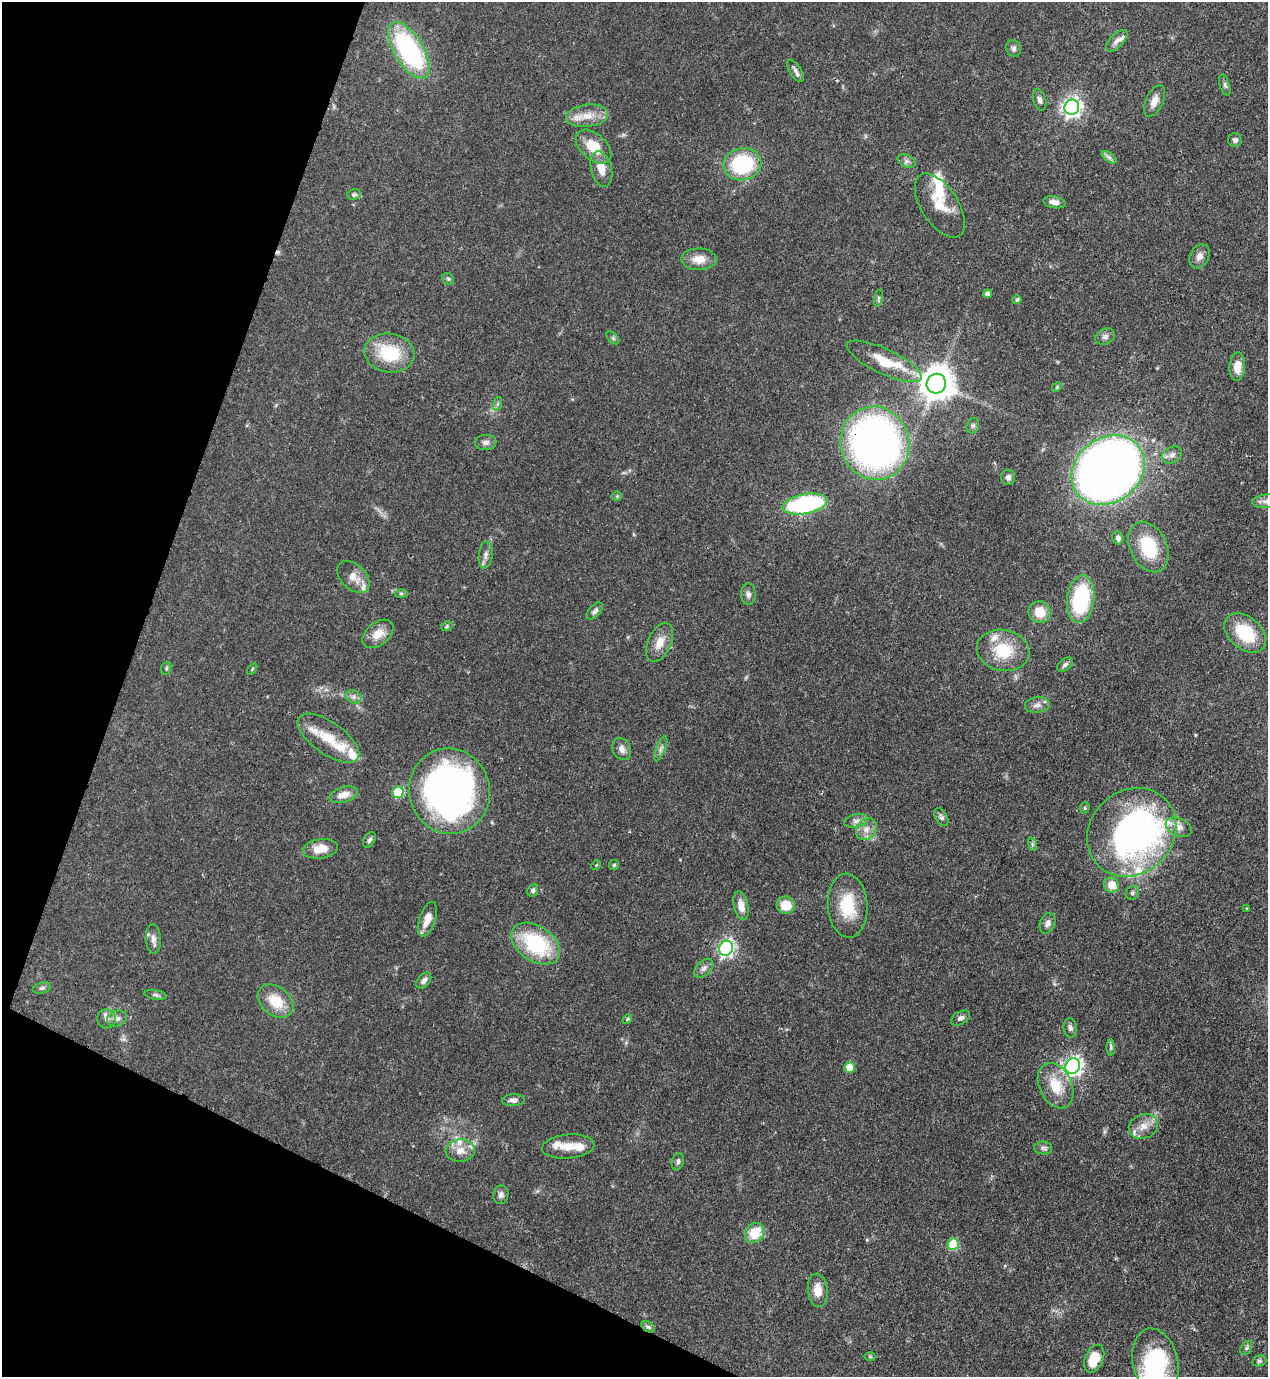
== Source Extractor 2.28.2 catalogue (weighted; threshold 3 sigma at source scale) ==
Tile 9 of 4 x 4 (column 1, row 3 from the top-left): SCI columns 354-1619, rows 1416-2790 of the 5638 x 5579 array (HDU 1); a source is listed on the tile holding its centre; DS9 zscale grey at full resolution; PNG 1270 x 1379 px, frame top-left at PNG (2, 2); each listed source drawn as its Kron ellipse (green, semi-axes under 4 px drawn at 4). Shown black and unused: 19% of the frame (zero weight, under 3 of 4 exposures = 7% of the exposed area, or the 3 px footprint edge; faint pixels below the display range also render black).
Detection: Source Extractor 2.28.2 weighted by HDU 2 'WHT'; one run over the whole footprint, this tile lists its part. Background 0.0508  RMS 0.0034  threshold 0.0152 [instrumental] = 3 sigma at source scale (4.5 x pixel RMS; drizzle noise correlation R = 1.50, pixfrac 1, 0.05/0.05 arcsec/px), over >= 5 px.
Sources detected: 138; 1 too faint to see at this stretch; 4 inside a brighter object's white glare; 1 cosmic-ray / hot-pixel residue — neither listed nor drawn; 13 inside a brighter listed object's ellipse — not listed separately; the other 119 listed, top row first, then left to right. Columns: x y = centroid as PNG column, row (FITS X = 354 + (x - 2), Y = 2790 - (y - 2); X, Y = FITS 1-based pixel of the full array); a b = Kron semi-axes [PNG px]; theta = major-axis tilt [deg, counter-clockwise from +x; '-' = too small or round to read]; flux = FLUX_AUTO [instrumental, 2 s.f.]
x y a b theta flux
1117 41 14 6 46 1.7
1013 48 8 7 - 1
409 50 32 14 -58 49
795 71 12 6 -58 1.4
1225 85 11 5 -72 0.8
1040 100 11 6 -75 1.2
1154 101 17 8 66 3.2
1072 107 8 7 - 140
587 116 21 11 6 5.1
1235 140 7 7 - 0.95
594 147 21 12 -42 8.5
1109 157 8 4 -37 0.97
907 161 9 6 -26 1.1
742 164 19 16 11 26
601 169 18 10 -75 4.3
354 194 7 5 11 0.7
1054 202 11 6 -11 1.9
940 206 36 18 -57 8.7
1199 256 13 9 62 2.1
699 259 17 11 -1 4.1
448 279 6 5 - 0.56
988 294 4 4 - 1.7
878 298 8 3 77 0.54
1017 300 4 4 - 0.63
1105 337 10 7 22 1.3
613 338 7 4 -45 0.58
389 353 25 19 -9 16
884 361 41 12 -25 10
1237 367 14 7 85 4.1
936 384 10 9 - 680
1057 387 5 4 - 0.41
497 404 7 4 71 0.63
973 426 8 6 69 0.76
485 442 11 7 3 1.4
875 443 37 34 -73 160
1172 455 10 8 30 1.6
1108 470 39 32 38 350
1008 477 8 7 - 1.1
617 496 5 5 - 0.4
1266 501 14 6 7 2
805 504 22 10 10 46
1118 538 7 5 -71 1.2
1148 547 26 18 -64 15
486 555 13 7 84 1.5
354 577 19 12 -43 3.6
401 593 6 4 -1 0.54
748 594 11 7 -88 1.2
1081 599 24 13 83 30
595 611 10 5 48 1.2
1040 612 11 10 - 6
447 626 6 5 - 0.51
1245 633 24 16 -41 15
378 634 18 11 39 4.4
660 642 21 11 66 4.3
1003 650 26 20 -12 12
1065 665 9 5 38 0.9
166 668 6 5 - 0.49
252 669 6 3 54 0.35
353 697 8 6 -20 1.1
1037 705 12 7 7 1.8
328 738 36 16 -35 11
622 749 11 8 -64 1.9
661 749 13 4 68 1.2
450 791 43 40 -76 150
398 792 6 5 - 18
344 795 15 8 16 3.4
1085 808 6 4 72 0.46
941 817 10 6 -61 1
856 821 12 6 11 1.5
1179 827 14 9 -23 2.2
866 829 12 9 50 2.6
1132 832 47 41 44 120
369 840 8 5 57 0.88
1032 844 7 4 -72 0.58
321 849 17 9 8 5.3
596 865 5 4 - 0.31
614 865 5 5 - 0.42
1111 885 8 7 - 4.5
533 890 7 5 66 0.82
1132 893 7 6 - 0.76
786 905 9 8 - 6.6
741 906 14 7 -77 3.5
848 906 32 20 -87 13
1247 909 4 3 - 0.32
427 919 18 8 71 4
1048 923 10 7 69 1.5
153 939 15 7 -87 1.9
536 944 27 17 -34 25
726 948 8 6 62 95
704 968 11 7 45 1.5
424 981 9 6 49 1.3
42 988 9 5 15 0.81
155 995 11 5 -10 0.8
276 1001 20 14 -38 8.3
960 1018 10 6 32 1.2
107 1019 9 9 - 1.7
117 1019 10 7 21 1.6
627 1019 5 4 - 0.42
1070 1028 10 6 -83 1
1111 1047 8 4 90 0.62
1073 1066 8 7 - 130
849 1067 5 5 - 5.4
1056 1086 24 16 -65 9.2
513 1100 11 6 3 1.5
1144 1126 15 12 21 3.7
568 1146 26 12 5 5
1043 1148 9 6 -2 1
460 1151 14 11 3 3.5
678 1162 9 6 75 0.97
501 1195 9 7 84 1.4
754 1233 11 9 53 8.4
953 1244 6 5 - 16
818 1290 17 10 -85 4
648 1327 7 5 -30 0.7
1246 1348 8 5 60 0.67
870 1357 6 4 0 0.36
1094 1359 15 9 66 8.5
1259 1361 7 5 15 0.68
1155 1362 34 22 -77 34
Overlapping masked pixels (flux is a lower limit): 1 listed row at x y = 875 443
Isophote crosses this tile's border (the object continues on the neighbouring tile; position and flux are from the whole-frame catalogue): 2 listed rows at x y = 1266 501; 1155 1362